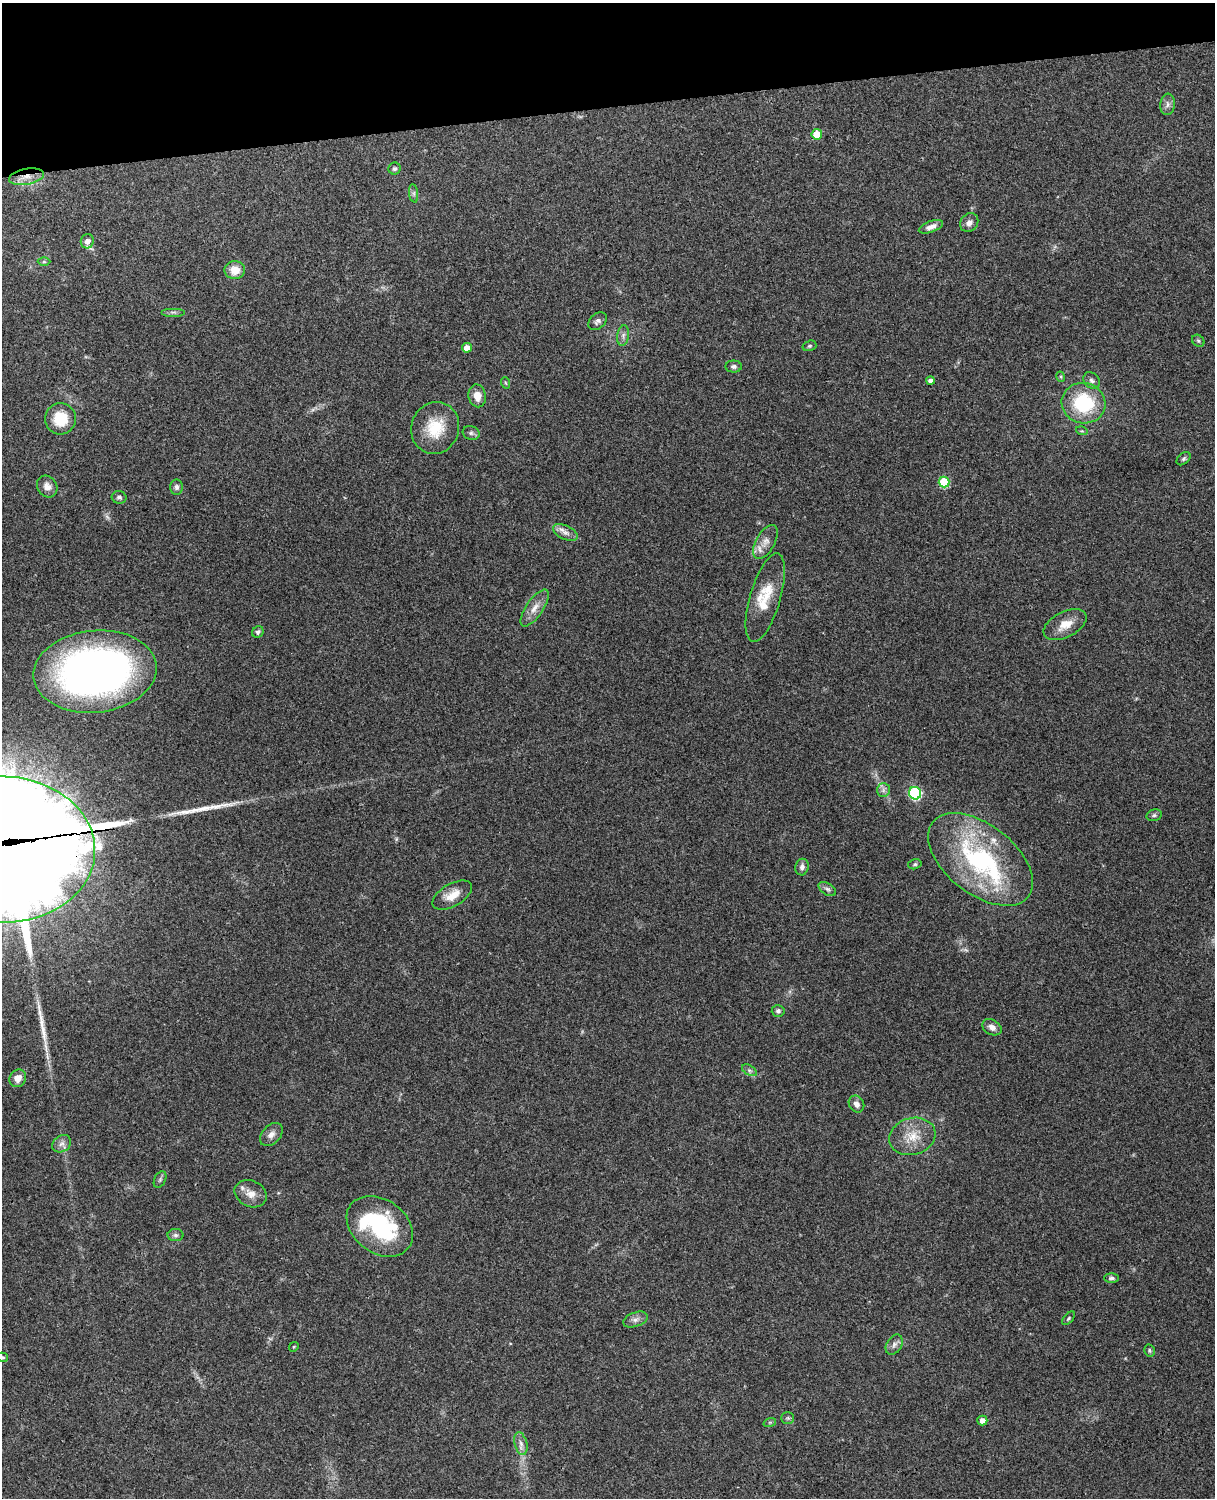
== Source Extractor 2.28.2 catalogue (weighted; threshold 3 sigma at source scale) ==
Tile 3 of 4 x 3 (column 3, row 1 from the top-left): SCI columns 2543-3755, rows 3156-4651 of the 5088 x 4928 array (HDU 1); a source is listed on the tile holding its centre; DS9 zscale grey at full resolution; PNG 1217 x 1500 px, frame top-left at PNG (2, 3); each listed source drawn as its Kron ellipse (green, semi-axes under 4 px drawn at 4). Shown black and unused: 7% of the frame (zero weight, under 3 of 4 exposures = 6% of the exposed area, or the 3 px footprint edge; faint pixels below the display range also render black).
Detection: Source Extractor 2.28.2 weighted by HDU 2 'WHT'; one run over the whole footprint, this tile lists its part. Background 0.24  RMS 0.0087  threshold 0.0389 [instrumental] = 3 sigma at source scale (4.5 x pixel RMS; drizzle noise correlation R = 1.50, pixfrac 1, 0.05/0.05 arcsec/px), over >= 5 px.
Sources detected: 81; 4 inside a brighter object's white glare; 2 long thin detections or spike segments (spike, bleed or trail) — neither listed nor drawn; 4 inside a brighter listed object's ellipse — not listed separately; the other 71 listed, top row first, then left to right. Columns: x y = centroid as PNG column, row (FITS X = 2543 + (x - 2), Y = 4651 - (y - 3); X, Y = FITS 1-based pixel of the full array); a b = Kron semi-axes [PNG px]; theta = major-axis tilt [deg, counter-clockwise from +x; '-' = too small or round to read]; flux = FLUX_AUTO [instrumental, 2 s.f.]
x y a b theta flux
1168 104 11 7 85 3.4
817 134 5 5 - 19
394 169 6 6 - 1.8
27 177 17 8 11 9.1
414 193 9 4 -82 2.1
969 223 10 8 50 4.6
931 227 12 5 21 5.3
87 241 7 6 - 5.8
44 262 6 4 0 1.2
235 270 10 9 - 11
173 312 12 2 0 1.7
598 321 11 7 39 3
623 336 10 6 80 3.1
1198 341 7 5 -44 1.5
809 346 7 5 17 1.5
467 348 5 4 - 9
734 366 8 6 0 2.8
1061 377 5 3 - 0.93
930 380 4 4 - 3.4
1092 380 9 7 -44 2.8
506 383 6 3 -70 0.94
477 396 11 8 -77 8.6
1084 403 22 20 -16 53
60 419 15 15 - 23
435 428 26 24 71 29
1082 431 6 3 -16 1
471 433 8 7 - 2.4
1184 459 8 5 41 1.9
944 482 5 5 - 38
47 487 11 9 -54 6
176 487 7 6 - 2.6
119 497 7 6 - 2.1
565 533 13 7 -25 4.8
765 542 19 9 61 7.5
765 597 46 15 74 26
535 608 21 8 56 8.7
1065 625 23 13 27 13
258 632 6 5 - 2.4
95 672 62 41 6 460
883 790 7 6 - 2.9
915 793 6 6 - 88
1154 815 8 5 16 1.8
3 849 92 73 -2 22000
980 859 61 34 -38 130
915 864 6 5 - 1.5
802 867 8 6 77 3.7
827 889 10 5 -32 2.6
452 895 22 11 30 12
778 1011 6 6 - 2.2
992 1027 10 7 -31 4.9
749 1070 8 5 -31 2.1
18 1078 9 8 - 7
856 1104 9 7 -58 4.3
271 1135 13 9 46 4.9
912 1136 23 18 16 20
62 1144 10 8 34 4.2
160 1180 9 5 64 1.9
251 1194 17 13 -25 9.4
380 1226 36 26 -36 88
175 1235 8 6 -1 2.4
1112 1278 7 4 -2 2
1068 1318 8 4 49 1.5
635 1320 13 7 20 3.9
894 1345 11 7 59 3.7
294 1347 5 4 - 0.97
1149 1350 6 5 - 1.5
2 1357 6 4 -15 1.3
788 1418 6 5 - 1.5
982 1420 5 5 - 4.6
770 1422 6 4 19 1.2
521 1444 11 6 -77 4.1
Overlapping masked pixels (flux is a lower limit): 2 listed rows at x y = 27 177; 3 849
Isophote crosses this tile's border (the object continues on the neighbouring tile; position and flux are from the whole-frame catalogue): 2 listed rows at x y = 3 849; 2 1357